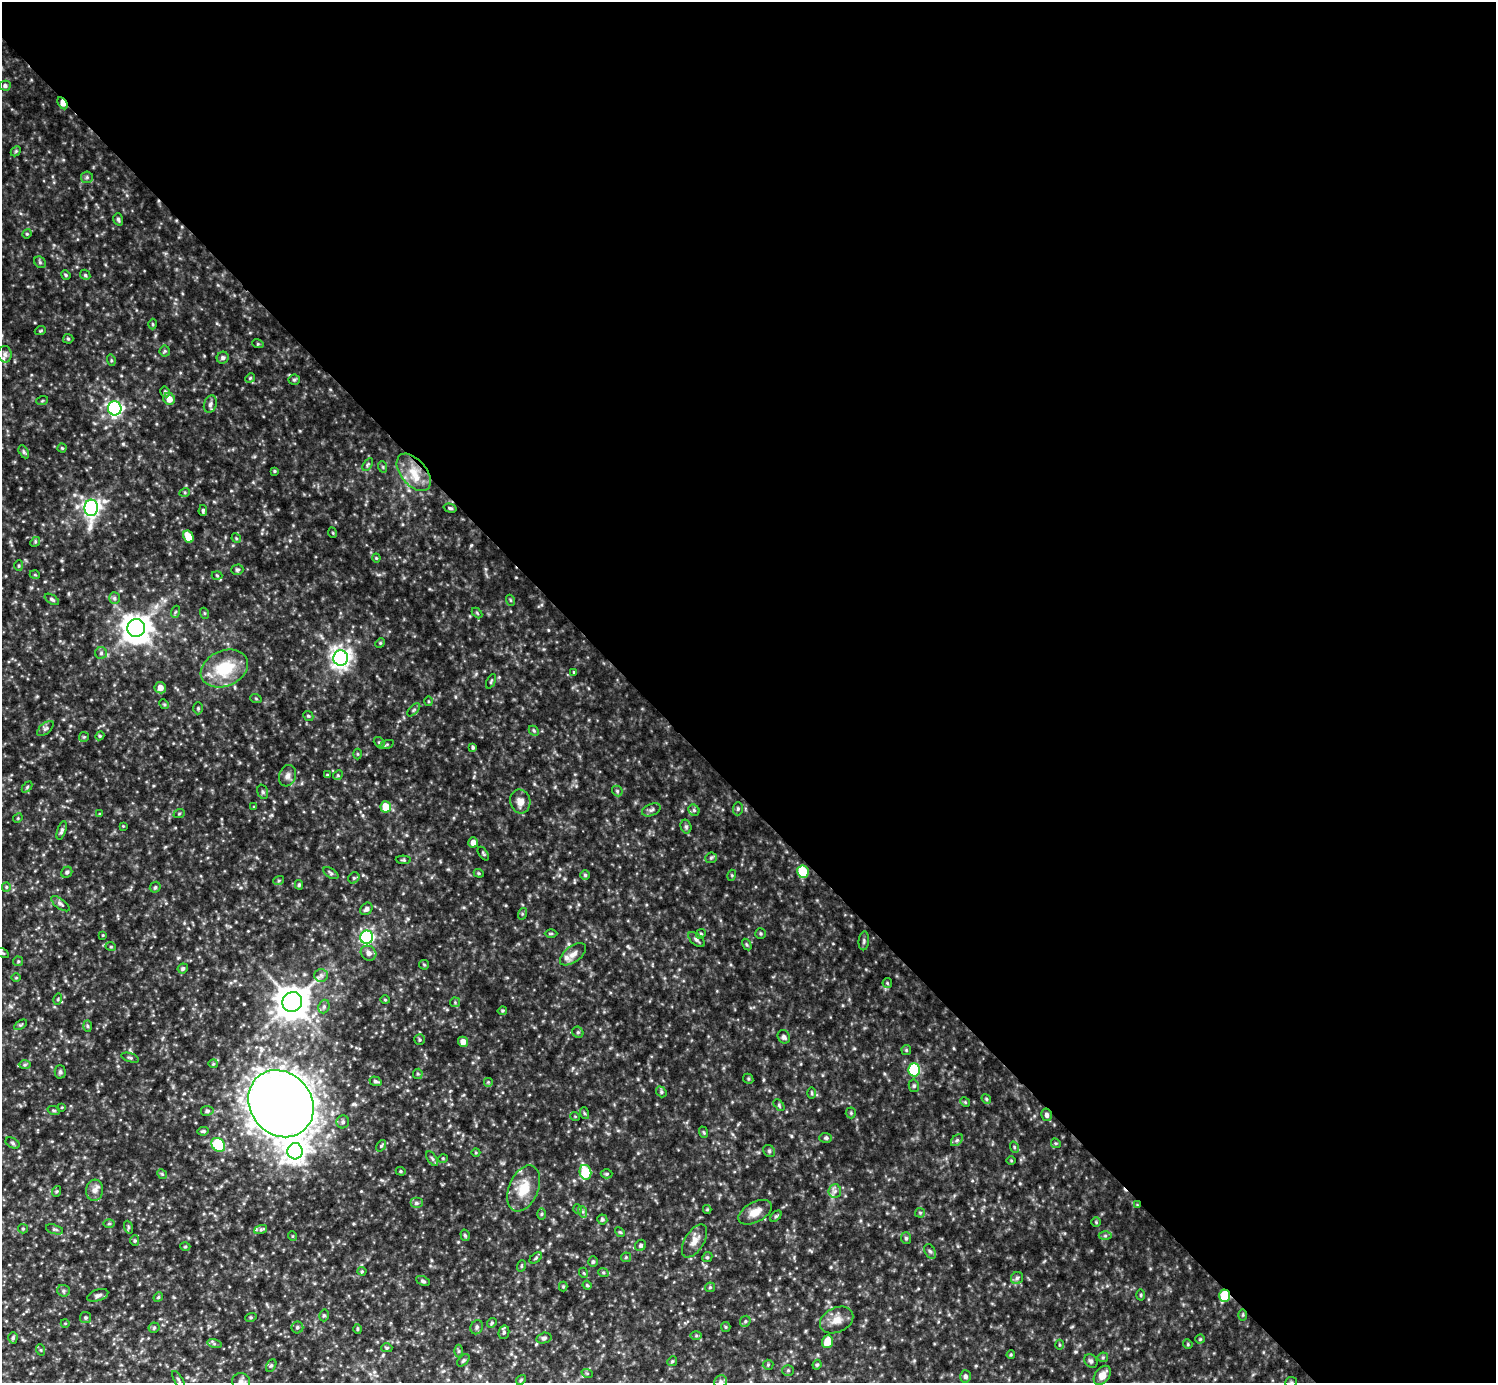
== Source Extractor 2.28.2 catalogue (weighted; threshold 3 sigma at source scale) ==
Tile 8 of 4 x 4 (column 4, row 2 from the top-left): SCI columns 4485-5978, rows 3060-4440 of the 5978 x 5977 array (HDU 1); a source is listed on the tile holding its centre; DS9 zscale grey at full resolution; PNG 1498 x 1385 px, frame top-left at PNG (2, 2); each listed source drawn as its Kron ellipse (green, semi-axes under 4 px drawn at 4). Shown black and unused: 57% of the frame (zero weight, under 3 of 5 exposures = <1% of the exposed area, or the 3 px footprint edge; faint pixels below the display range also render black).
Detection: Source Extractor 2.28.2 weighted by HDU 2 'WHT'; one run over the whole footprint, this tile lists its part. Background 0.241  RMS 0.02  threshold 0.0883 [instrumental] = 3 sigma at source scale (4.5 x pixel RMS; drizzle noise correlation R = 1.50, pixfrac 1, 0.05/0.05 arcsec/px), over >= 5 px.
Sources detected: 275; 4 inside a brighter listed object's ellipse — not listed separately; the other 271 listed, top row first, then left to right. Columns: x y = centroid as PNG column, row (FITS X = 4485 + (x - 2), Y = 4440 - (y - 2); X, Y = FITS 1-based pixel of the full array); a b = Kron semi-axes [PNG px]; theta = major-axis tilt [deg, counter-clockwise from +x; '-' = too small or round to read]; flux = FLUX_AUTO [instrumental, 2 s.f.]
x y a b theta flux
5 86 5 5 - 4.5
63 103 7 4 -59 28
16 151 6 4 46 2.7
87 177 6 5 - 3.9
118 219 6 4 -74 3.5
27 234 5 4 - 2.2
40 262 6 5 - 3.2
66 275 5 4 - 2.5
85 275 5 4 - 2.7
153 324 5 3 - 2.2
40 331 5 3 - 2
68 339 5 5 - 2.6
258 344 6 3 -18 2.3
165 351 5 5 - 2.8
5 354 8 7 - 6.9
223 358 6 5 - 4.9
111 360 6 3 -73 2.3
250 378 5 4 - 2.3
294 380 5 5 - 3
165 392 5 4 - 4.3
169 399 6 5 - 17
42 401 6 3 19 2
210 404 9 6 71 6
115 408 7 6 - 520
62 448 4 4 - 2.2
24 452 7 4 -61 3.4
368 464 7 4 59 2.8
383 467 6 3 -72 2.1
275 471 4 3 - 2.1
414 472 22 12 -50 39
185 492 5 3 - 2.1
91 508 8 7 - 770
450 508 6 4 -16 3
203 510 5 3 - 2.9
333 533 5 3 - 1.6
188 537 6 5 - 35
236 538 5 4 - 2.1
35 542 5 4 - 2.6
376 558 4 4 - 2
19 566 5 4 - 2.5
237 570 6 5 - 3.5
35 575 5 3 - 1.7
217 575 5 3 - 1.9
114 598 6 5 - 4.2
52 599 8 4 -33 4.1
510 600 5 3 - 2.1
175 612 6 4 70 2.5
204 613 5 3 - 1.8
477 613 6 3 -46 2.1
136 628 9 9 - 2500
380 643 5 4 - 2.1
101 653 6 6 - 4.1
341 658 8 7 - 1000
224 668 24 17 23 83
574 672 3 3 - 1.6
491 681 8 3 64 2.5
160 688 6 5 - 12
256 699 6 3 -20 2.3
428 701 5 3 - 1.9
164 704 5 4 - 2.5
198 708 6 5 - 2.8
414 710 8 3 45 2.6
308 716 5 4 - 2.5
45 729 10 5 40 4.9
534 731 6 4 -45 2.7
100 736 4 4 - 2.3
84 737 5 5 - 2.3
379 742 6 4 -40 3
387 744 7 3 19 2.8
473 747 4 3 - 3.4
357 754 5 3 - 1.8
327 775 3 3 - 2
338 775 5 4 - 2.3
287 776 11 8 72 9.5
27 787 6 4 47 2.7
617 791 6 4 -48 3
263 792 7 5 -72 3.9
520 801 12 10 -76 15
254 807 4 3 - 1.7
386 807 5 5 - 37
738 809 6 5 - 3.4
651 810 10 6 22 5.7
694 810 6 5 - 3.4
100 814 4 3 - 1.8
179 814 6 3 20 2
18 818 5 4 - 2.1
123 826 4 3 - 1.4
686 827 7 5 -75 3.9
62 830 10 4 72 4.8
473 842 5 5 - 11
483 853 8 4 -54 2.9
711 858 6 5 - 3.1
403 860 7 4 -2 2.8
67 872 6 5 - 4
803 872 6 5 - 76
331 873 8 4 -32 3.9
479 873 5 4 - 2.3
585 875 5 5 - 2.8
732 875 5 3 - 2.1
354 878 6 5 - 3
279 880 5 3 - 2.3
299 885 4 4 - 2.9
6 887 5 4 - 2.4
155 887 6 5 - 3.2
60 904 11 5 -37 5.6
366 909 7 5 48 5.8
522 914 6 4 73 2.4
551 933 6 4 0 2.6
761 933 5 5 - 2.8
701 934 5 4 - 2.6
103 935 4 3 - 1.7
367 937 6 6 - 370
696 940 10 5 -41 5.1
864 941 9 5 85 4.3
747 945 6 4 -59 2.7
111 947 5 3 - 1.9
3 953 6 4 -34 2.6
368 953 8 7 - 9.1
573 954 15 8 37 13
18 961 5 5 - 2.5
424 965 5 4 - 2.3
183 968 5 4 - 3.5
321 975 7 6 - 6.2
16 978 4 3 - 1.7
887 983 5 4 - 2.2
58 999 5 3 - 1.9
385 1000 5 3 - 1.7
292 1002 10 9 - 3500
455 1002 5 5 - 2.3
324 1007 7 5 70 4.5
502 1011 5 4 - 2.3
20 1025 7 4 31 2.9
87 1026 6 4 -88 2.6
578 1032 6 5 - 3.4
784 1037 7 6 - 5.4
420 1040 5 5 - 3
463 1042 5 5 - 14
906 1050 5 4 - 2.4
130 1058 9 4 -18 4
213 1064 4 4 - 2.3
25 1065 6 4 2 3.1
914 1070 6 6 - 130
60 1072 7 5 -89 3.9
418 1074 5 5 - 2.7
748 1079 5 4 - 2.6
375 1081 6 4 -18 4
488 1082 5 5 - 2.3
914 1086 6 5 - 3.5
661 1092 6 4 -50 3.2
812 1093 6 4 -89 2.3
986 1099 5 4 - 2.4
965 1102 5 4 - 2.3
281 1104 35 30 -50 3500
779 1105 7 4 -48 3.1
62 1107 4 2 - 1.4
54 1111 6 4 -19 2.4
207 1111 6 5 - 3.8
584 1113 6 4 -71 2.4
851 1113 5 5 - 2.7
1047 1115 6 5 - 6.3
575 1116 5 3 - 1.5
343 1122 6 6 - 4.5
203 1131 6 3 6 3.3
703 1132 6 3 -69 2.2
826 1138 6 5 - 3.2
957 1140 7 4 45 4.1
13 1143 7 5 -29 3.5
1056 1143 5 4 - 2.5
218 1145 8 6 -45 140
381 1146 6 4 54 2.7
1014 1147 6 3 -72 2.1
295 1151 8 7 - 1300
769 1151 6 5 - 3.4
476 1153 4 3 - 1.7
443 1158 5 3 - 1.6
432 1159 8 4 -56 3.8
1011 1161 5 3 - 1.6
401 1171 5 4 - 2.4
585 1172 7 5 -75 85
162 1174 5 4 - 2.3
607 1174 6 4 0 2.7
524 1188 24 14 67 46
95 1190 10 8 84 11
57 1191 5 3 - 2.1
835 1191 7 6 - 6.4
416 1203 6 5 - 4.1
1137 1205 4 4 - 1.7
578 1209 5 3 - 1.7
707 1209 4 4 - 2
583 1212 6 4 -73 3
755 1212 18 10 29 20
920 1213 5 5 - 2.4
542 1214 5 3 - 2.4
776 1216 6 4 44 3
602 1219 5 5 - 3.2
1096 1222 5 4 - 2.4
109 1223 6 4 1 2.4
128 1227 6 4 -72 2.7
23 1229 5 4 - 2.5
55 1229 9 4 -17 3.8
261 1230 7 4 20 3.3
620 1232 5 4 - 2.3
465 1235 6 4 -72 3.3
292 1236 5 3 - 1.6
1105 1236 6 4 0 3.1
906 1238 6 5 - 3.3
135 1241 5 4 - 2.6
695 1241 18 9 58 17
641 1245 6 5 - 3.7
185 1247 5 3 - 1.9
930 1251 8 5 -61 4.4
626 1257 5 5 - 2.3
707 1257 5 4 - 2.6
536 1258 7 4 37 3.1
593 1262 5 5 - 3.5
521 1266 6 3 71 2.2
362 1271 4 4 - 2
603 1272 5 3 - 2.4
584 1273 5 3 - 1.7
1017 1278 6 6 - 4.7
423 1281 7 4 -24 3.7
587 1285 4 4 - 2.5
563 1287 5 4 - 2.2
710 1287 5 4 - 2.4
63 1291 6 5 - 4
98 1295 11 5 19 5.8
1141 1295 5 3 - 2
1225 1296 6 5 - 80
158 1297 5 4 - 2.5
324 1315 6 5 - 3.5
1243 1315 6 4 89 2.2
251 1317 6 4 18 2.2
86 1318 5 5 - 3.1
837 1320 17 12 26 22
745 1321 6 5 - 3.4
65 1323 4 3 - 1.4
492 1323 5 4 - 2.7
297 1327 6 6 - 4.2
477 1327 7 6 - 4.9
726 1327 5 4 - 2.5
154 1328 5 5 - 2.8
357 1329 5 3 - 2.1
504 1332 7 5 77 3.8
696 1336 6 4 0 2.7
13 1338 5 4 - 3.2
544 1338 8 5 14 4.3
1200 1339 4 4 - 2
827 1342 6 5 - 30
214 1344 7 4 -15 2.8
1188 1344 5 4 - 2.3
1060 1345 5 3 - 2.1
387 1348 5 4 - 2.4
41 1350 6 3 -71 2
459 1351 6 4 -90 2.7
1011 1355 4 3 - 2.1
1103 1357 5 5 - 2.7
463 1360 7 4 45 3.9
672 1361 5 4 - 2.5
1091 1361 7 6 - 4.9
271 1365 7 4 61 3.2
768 1365 5 5 - 2.4
817 1365 5 4 - 2.6
788 1370 5 5 - 3
587 1373 6 3 -19 2.2
1102 1375 11 7 53 16
965 1376 6 5 - 5.6
178 1380 10 4 -58 3.4
521 1380 5 4 - 2.5
241 1381 9 8 - 7.3
721 1382 6 6 - 5.5
1291 1382 6 5 - 2.9
Overlapping masked pixels (flux is a lower limit): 4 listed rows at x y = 63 103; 1047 1115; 1137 1205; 1225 1296
Isophote crosses this tile's border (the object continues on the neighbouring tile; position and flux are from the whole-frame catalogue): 3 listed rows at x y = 241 1381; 721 1382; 1291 1382
Unlisted compact peaks at least as high as the median listed source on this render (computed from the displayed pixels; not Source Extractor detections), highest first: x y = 791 1136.